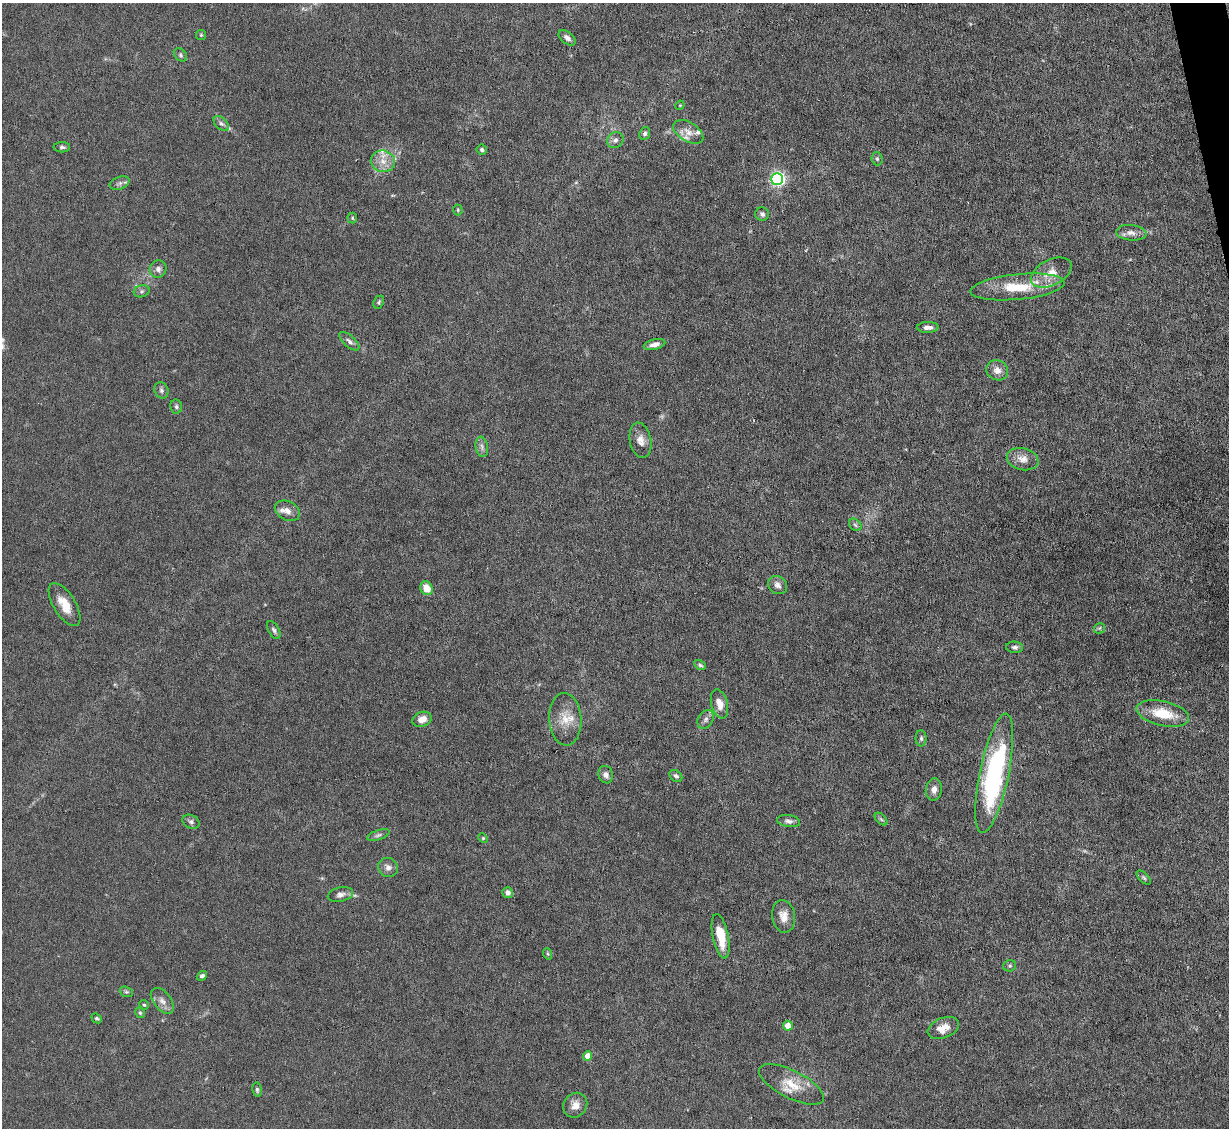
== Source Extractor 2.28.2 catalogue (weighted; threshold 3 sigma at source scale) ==
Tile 10 of 4 x 4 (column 2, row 3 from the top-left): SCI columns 1229-2455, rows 1376-2501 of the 4910 x 4886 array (HDU 1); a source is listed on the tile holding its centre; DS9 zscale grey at full resolution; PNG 1231 x 1130 px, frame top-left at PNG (2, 3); each listed source drawn as its Kron ellipse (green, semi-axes under 4 px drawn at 4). Shown black and unused: <1% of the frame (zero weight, under 4 of 8 exposures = <1% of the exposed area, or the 3 px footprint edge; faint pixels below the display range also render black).
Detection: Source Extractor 2.28.2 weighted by HDU 2 'WHT'; one run over the whole footprint, this tile lists its part. Background 0.0668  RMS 0.0031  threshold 0.0126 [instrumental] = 3 sigma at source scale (4.09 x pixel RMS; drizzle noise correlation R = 1.36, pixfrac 0.8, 0.05/0.05 arcsec/px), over >= 5 px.
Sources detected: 79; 3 inside a brighter listed object's ellipse — not listed separately; the other 76 listed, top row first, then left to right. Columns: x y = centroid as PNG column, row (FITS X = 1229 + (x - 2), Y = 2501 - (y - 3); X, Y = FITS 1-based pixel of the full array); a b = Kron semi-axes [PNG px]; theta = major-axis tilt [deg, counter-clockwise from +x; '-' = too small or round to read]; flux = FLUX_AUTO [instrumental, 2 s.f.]
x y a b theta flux
201 35 5 5 - 0.35
567 38 10 6 -38 1.2
180 55 7 5 -44 0.58
680 105 5 4 - 0.27
221 124 9 5 -43 0.95
688 132 17 9 -33 2.7
645 134 6 5 - 0.77
615 140 8 7 - 1.1
62 147 8 5 0 0.68
482 150 5 5 - 0.68
877 159 6 5 - 0.6
383 161 12 10 -18 3.4
777 179 6 6 - 77
120 183 10 6 21 0.98
458 210 5 5 - 0.36
762 214 7 6 - 0.85
352 218 5 5 - 0.41
1131 233 15 7 -5 1.9
158 269 9 8 - 1.3
1051 273 22 13 27 4.6
1017 287 47 12 6 13
142 291 8 6 16 0.7
379 302 7 5 65 0.49
928 327 11 5 1 1.5
349 341 12 5 -42 1
655 344 11 5 13 1.6
997 370 11 10 - 2.2
161 390 8 7 - 0.82
176 407 7 6 - 0.66
640 440 18 10 -78 2.5
482 447 10 6 -80 1.1
1023 459 16 11 -13 2.8
287 511 13 9 -28 2.2
855 525 7 5 -45 0.61
777 585 10 8 -37 1.4
427 588 7 6 - 4.4
65 605 24 11 -58 4.9
1099 628 6 5 - 0.48
274 630 10 5 -61 0.78
1015 647 8 5 -4 0.85
700 665 6 4 -28 0.62
719 704 15 8 -74 3.2
1163 714 27 12 -12 8.3
422 719 10 7 23 2.7
565 719 26 16 -87 5.8
706 719 10 7 59 1.1
921 738 8 5 -89 0.65
994 773 61 14 78 51
606 775 9 7 -71 1.6
676 776 7 5 -38 0.76
934 789 11 8 84 1.8
881 819 7 4 -45 0.54
789 821 11 6 -9 1.1
191 822 9 6 -27 0.89
378 835 11 5 19 0.76
483 838 5 4 - 0.33
388 868 10 9 - 1.5
1144 878 9 4 -42 0.59
508 893 5 5 - 1.2
340 895 13 7 14 1.4
784 916 16 11 -81 3
721 936 22 8 -78 7.4
548 954 6 3 -71 0.33
1010 966 6 5 - 0.52
202 976 5 4 - 0.69
126 992 7 5 -19 0.5
162 1001 15 8 -53 1.9
144 1005 5 4 - 0.34
140 1013 5 4 - 0.45
97 1018 5 4 - 0.44
788 1026 5 5 - 3
943 1028 16 10 22 3.4
588 1056 5 4 - 3.6
791 1084 36 13 -27 6.9
257 1090 7 4 -82 0.55
575 1105 13 11 51 2.6